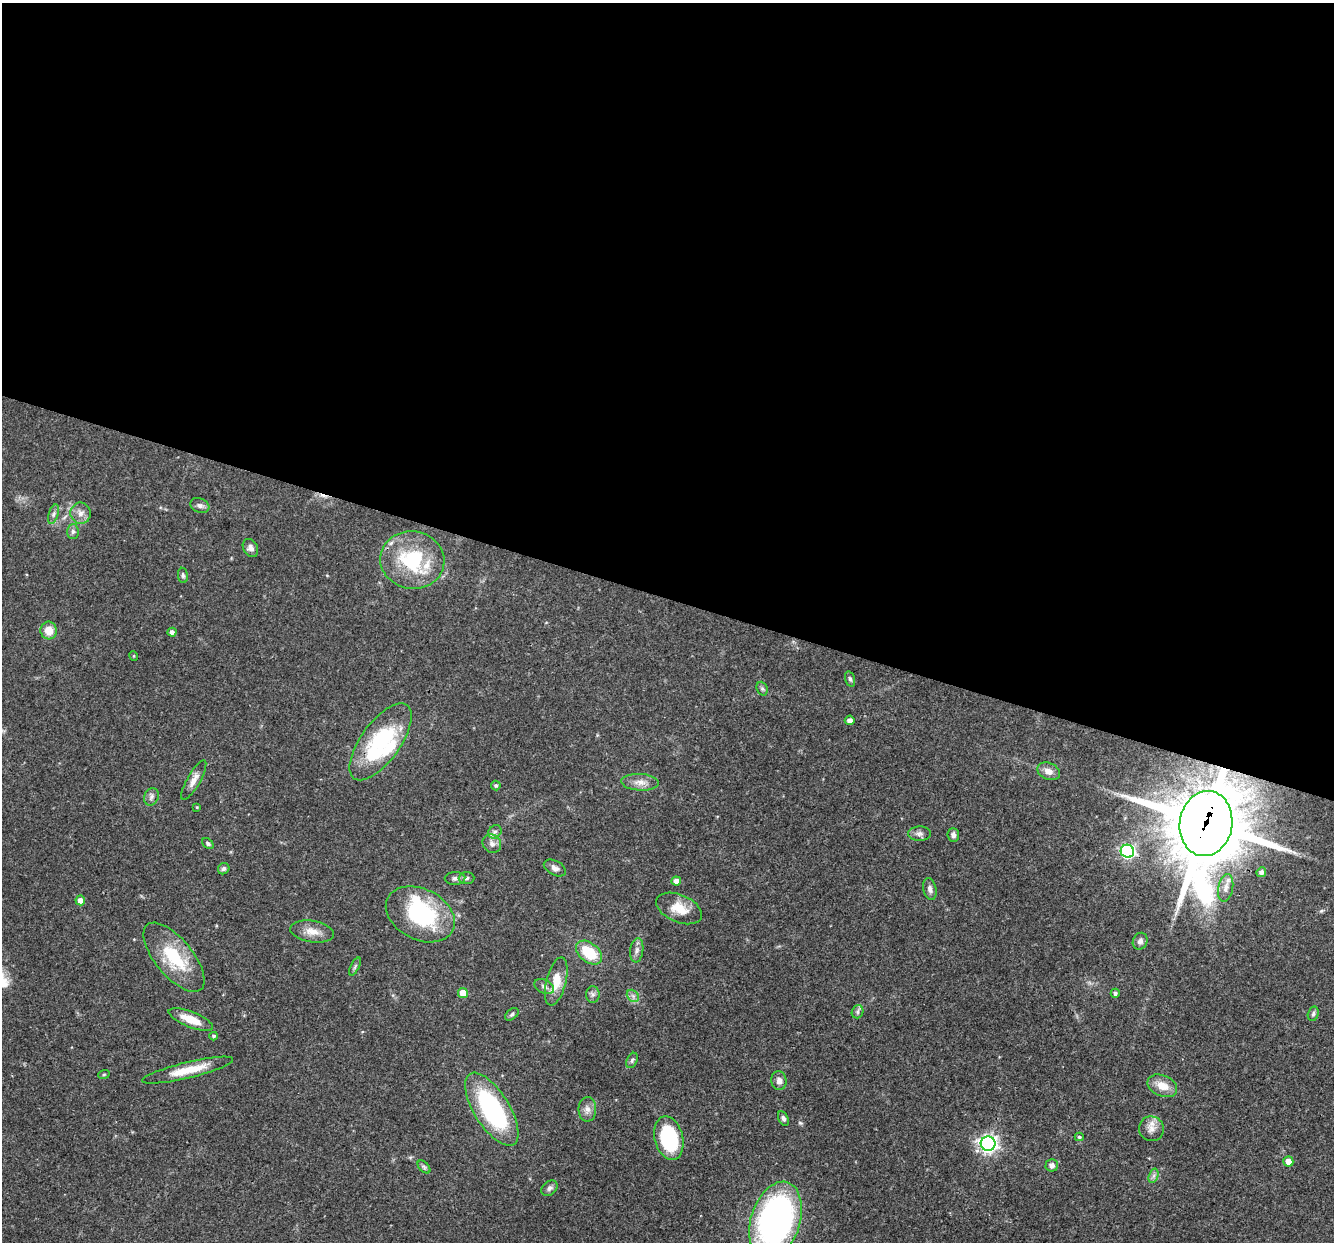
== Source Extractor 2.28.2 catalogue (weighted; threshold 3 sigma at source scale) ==
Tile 3 of 4 x 4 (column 3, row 1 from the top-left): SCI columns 2667-3998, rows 3980-5219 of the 5331 x 5348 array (HDU 1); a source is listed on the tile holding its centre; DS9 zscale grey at full resolution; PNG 1336 x 1244 px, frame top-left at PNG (2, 3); each listed source drawn as its Kron ellipse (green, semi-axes under 4 px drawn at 4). Shown black and unused: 48% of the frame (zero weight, under 3 of 4 exposures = <1% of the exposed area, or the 3 px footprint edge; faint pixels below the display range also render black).
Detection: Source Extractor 2.28.2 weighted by HDU 2 'WHT'; one run over the whole footprint, this tile lists its part. Background 0.0576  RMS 0.0032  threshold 0.0146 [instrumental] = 3 sigma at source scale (4.5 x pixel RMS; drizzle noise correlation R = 1.50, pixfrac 1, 0.05/0.05 arcsec/px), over >= 5 px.
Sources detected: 77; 2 inside a brighter object's white glare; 1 cosmic-ray / hot-pixel residue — neither listed nor drawn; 1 inside a brighter listed object's ellipse — not listed separately; the other 73 listed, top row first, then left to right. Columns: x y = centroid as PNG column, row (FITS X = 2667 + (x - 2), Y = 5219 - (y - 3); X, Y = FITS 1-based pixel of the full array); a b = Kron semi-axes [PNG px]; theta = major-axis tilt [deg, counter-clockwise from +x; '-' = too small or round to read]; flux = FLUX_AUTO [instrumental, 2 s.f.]
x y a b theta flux
200 506 10 7 -20 1.1
81 513 11 10 - 2.2
53 514 10 5 72 1
73 532 7 6 - 0.93
250 548 9 7 -60 1.5
412 560 32 29 -9 24
183 575 8 5 -82 0.67
49 630 9 8 - 4.1
172 632 4 4 - 1.1
134 656 5 3 - 0.29
850 679 8 4 -74 0.65
762 689 7 5 -68 0.66
850 720 5 4 - 1.5
381 742 45 19 54 32
1049 771 12 8 -24 2.4
194 780 22 6 60 2.4
640 782 19 8 -3 2.8
496 786 5 5 - 0.61
151 797 9 7 67 1.1
197 807 3 3 - 0.26
1206 823 33 26 81 3100
495 832 7 6 - 0.96
919 834 11 7 1 1.3
953 835 7 5 -85 1.3
208 844 6 4 -42 0.58
492 844 10 8 -43 1.8
1127 851 7 6 - 64
555 868 12 7 -28 1.5
224 869 6 5 - 0.76
1261 872 5 4 - 1
455 878 10 6 3 1.1
467 878 8 6 2 0.81
676 881 4 4 - 2
1226 888 14 7 80 2.2
930 889 11 6 -76 1.4
80 900 5 5 - 2.1
679 908 24 14 -23 6.3
420 914 36 25 -27 31
312 931 22 11 -9 3.9
1140 941 8 7 - 1.3
637 950 12 6 83 1.4
589 953 15 9 -39 11
174 957 42 18 -51 16
355 967 10 4 63 0.65
556 981 25 10 75 6.5
544 987 10 6 -28 1.4
463 993 5 5 - 5.1
1115 993 4 4 - 0.86
593 994 8 6 -90 1.1
633 996 7 5 -46 0.94
858 1012 7 5 70 0.75
512 1014 8 5 41 0.65
1313 1014 7 5 74 0.69
191 1019 23 8 -22 5.7
214 1036 4 4 - 0.64
632 1060 8 5 64 0.71
187 1070 47 8 13 7.8
104 1074 6 3 20 0.4
779 1081 9 7 -83 1.8
1162 1086 15 10 -23 4.3
492 1109 41 17 -58 42
587 1109 12 9 88 2
783 1119 8 5 -64 0.85
1151 1129 12 12 - 2.7
1079 1137 4 4 - 0.52
669 1138 22 14 -76 26
988 1144 7 7 - 130
1288 1161 5 5 - 2.7
1052 1165 6 6 - 1.3
424 1167 8 4 -46 0.64
1153 1176 7 4 71 0.91
549 1188 9 6 40 1
775 1221 40 24 72 110
Overlapping masked pixels (flux is a lower limit): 1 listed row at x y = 1206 823
Isophote crosses this tile's border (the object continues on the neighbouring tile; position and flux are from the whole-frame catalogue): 1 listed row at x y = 775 1221